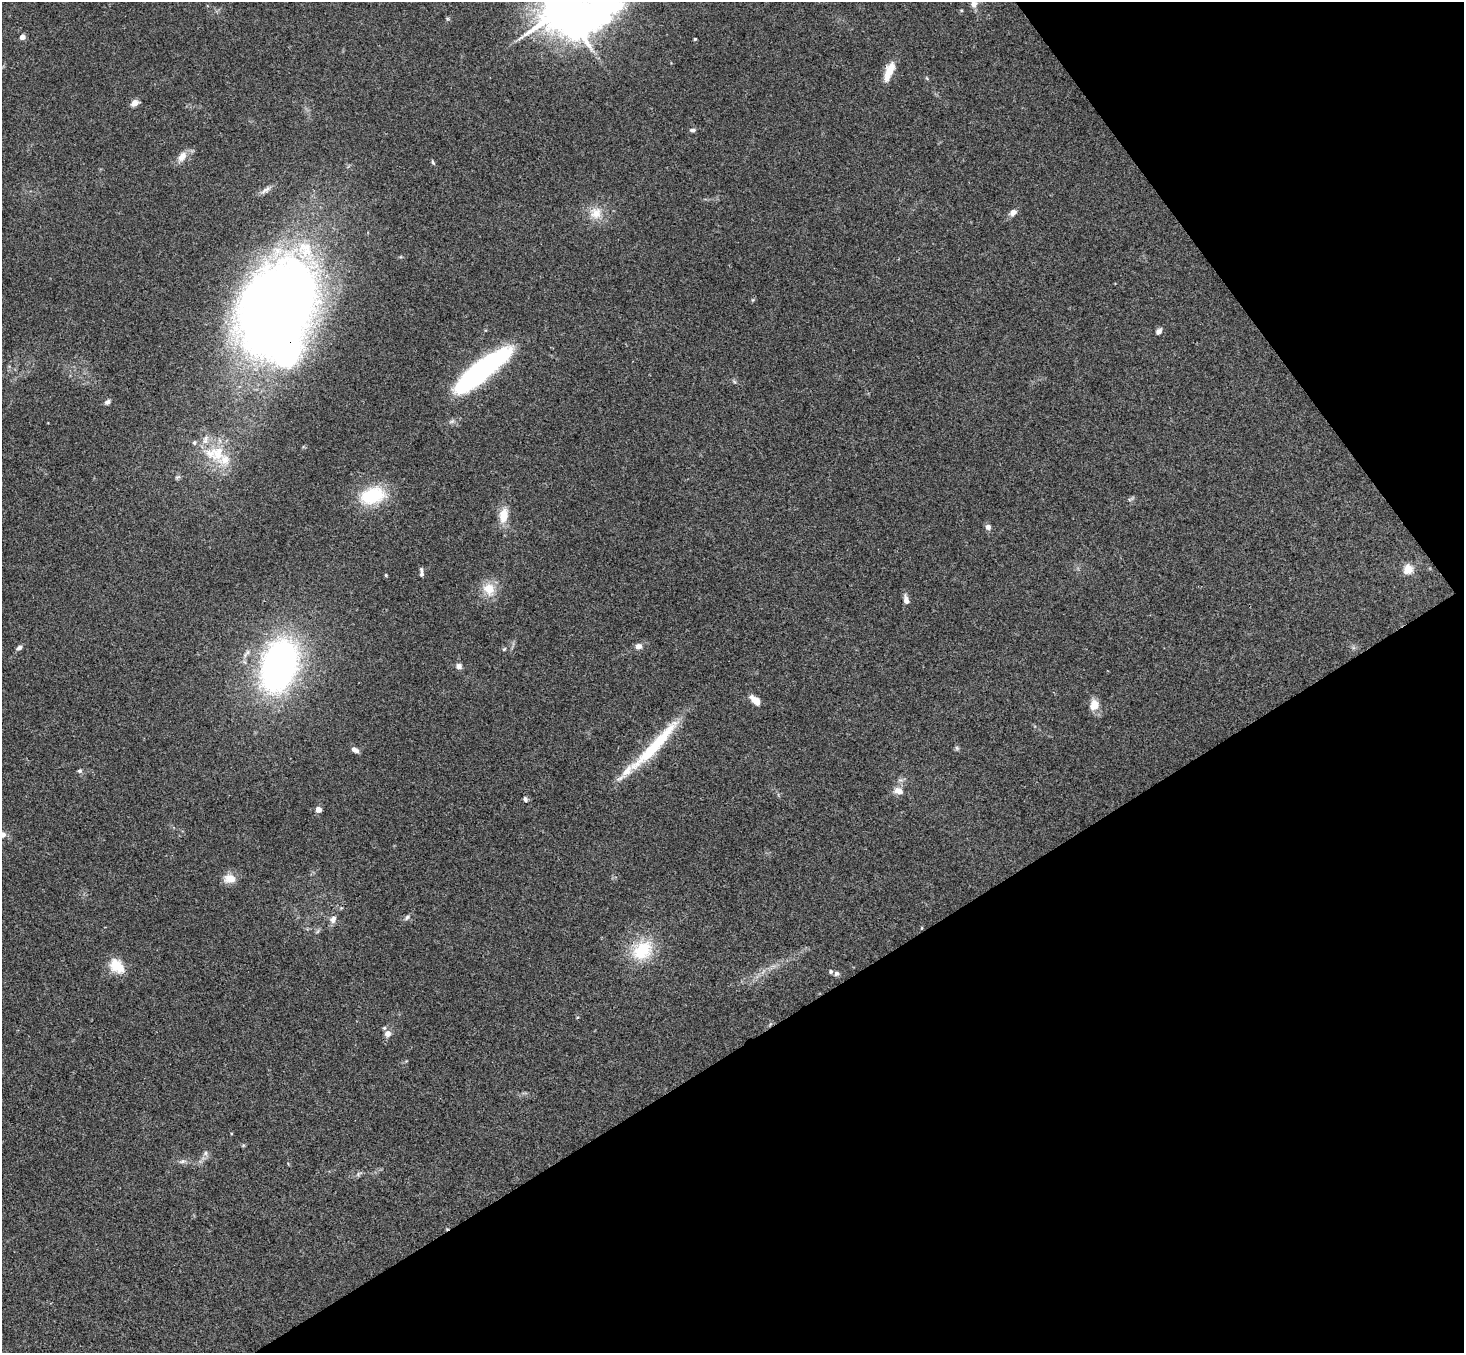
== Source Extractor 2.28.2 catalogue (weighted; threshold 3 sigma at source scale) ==
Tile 12 of 4 x 4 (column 4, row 3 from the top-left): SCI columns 4439-5900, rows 1683-3033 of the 5950 x 5930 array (HDU 1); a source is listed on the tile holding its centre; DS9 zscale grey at full resolution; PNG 1466 x 1355 px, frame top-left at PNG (2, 2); no overlay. Shown black and unused: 30% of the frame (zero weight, under 3 of 4 exposures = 6% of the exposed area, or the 3 px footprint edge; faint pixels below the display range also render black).
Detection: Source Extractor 2.28.2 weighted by HDU 2 'WHT'; one run over the whole footprint, this tile lists its part. Background 0.153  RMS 0.0072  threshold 0.0324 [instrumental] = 3 sigma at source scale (4.5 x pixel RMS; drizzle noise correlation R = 1.50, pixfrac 1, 0.05/0.05 arcsec/px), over >= 5 px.
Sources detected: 62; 2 inside a brighter object's white glare — not listed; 9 inside a brighter listed object's ellipse — not listed separately; the other 51 listed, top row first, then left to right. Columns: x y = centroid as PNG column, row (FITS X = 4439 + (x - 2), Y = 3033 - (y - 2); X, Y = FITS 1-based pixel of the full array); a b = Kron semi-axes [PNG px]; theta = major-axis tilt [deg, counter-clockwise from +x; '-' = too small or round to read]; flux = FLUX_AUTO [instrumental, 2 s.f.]
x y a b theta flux
974 4 11 9 -89 4.2
564 8 11 10 - 3200
22 37 4 4 - 6.9
695 39 3 3 - 0.91
889 71 23 8 68 12
135 103 10 7 27 4
692 130 7 4 -3 1.7
182 157 17 10 53 6.4
433 163 7 4 -63 1.1
266 190 17 5 31 3.4
1013 212 10 7 40 3.6
596 213 17 16 - 12
277 311 80 55 59 1200
1159 331 9 6 44 2.4
481 371 52 13 39 210
107 402 8 6 31 2
210 453 29 17 -26 21
372 496 31 19 16 36
503 515 20 11 81 11
988 527 6 6 - 2.9
1408 569 5 5 - 32
421 574 7 5 88 1.6
386 575 4 3 - 0.74
489 589 19 16 -64 13
906 600 12 6 -78 3.7
639 646 7 6 - 3.7
19 648 7 5 25 2.1
504 649 6 4 44 0.89
279 665 48 30 73 270
459 666 7 7 - 3
755 700 11 6 -41 8.9
1095 703 17 8 -67 6.9
655 746 84 11 46 46
957 748 7 4 -88 1.2
355 750 9 5 -32 3.4
80 771 6 6 - 1.5
898 791 11 8 -8 5.6
525 799 7 5 -62 1.7
318 810 4 4 - 8.5
3 834 9 9 - 3.1
230 879 16 12 -5 7.4
407 917 7 5 71 1.6
333 919 10 7 74 3.6
922 928 5 3 - 0.55
642 950 31 24 37 31
117 966 21 14 -42 14
836 973 7 6 - 1.9
388 1034 8 8 - 4.3
205 1153 7 5 62 1.8
182 1161 9 5 20 2.2
358 1174 7 4 72 1.2
Overlapping masked pixels (flux is a lower limit): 3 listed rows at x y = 277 311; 655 746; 922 928
Isophote crosses this tile's border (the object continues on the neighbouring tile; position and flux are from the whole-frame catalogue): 3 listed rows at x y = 974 4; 564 8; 3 834